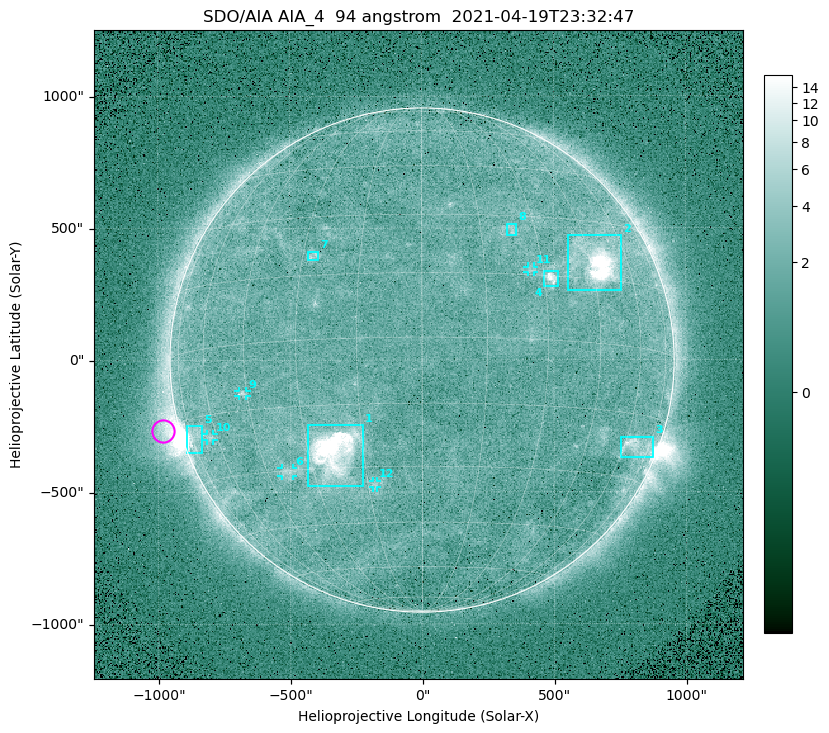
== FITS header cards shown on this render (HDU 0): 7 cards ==
TELESCOP= 'SDO/AIA '
INSTRUME= 'AIA_4   '
WAVELNTH=                   94
WAVEUNIT= 'angstrom'
DATE-OBS= '2021-04-19T23:32:47.12'
CTYPE1  = 'HPLN-TAN'
CTYPE2  = 'HPLT-TAN'

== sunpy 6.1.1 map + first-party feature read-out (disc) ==
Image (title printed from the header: SDO/AIA AIA_4  94 angstrom  2021-04-19T23:32:47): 512 x 512 px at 4.8 arcsec/px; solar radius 955 arcsec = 199 px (full disc in frame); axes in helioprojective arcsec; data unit not stated in the header (colour bar unlabelled)
Orientation: roll -0.138 deg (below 1 deg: not rotated)
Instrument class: DISC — disc imager (sunpy class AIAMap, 94 A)
Bright regions (active regions / flare kernels): reference = the median radial profile (limb darkening/brightening removed); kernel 5 px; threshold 5 sigma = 2.48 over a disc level ~1.75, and >= 1.15x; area >= 9 px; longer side >= 5 px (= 24 arcsec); searched inside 0.97 R_sun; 12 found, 12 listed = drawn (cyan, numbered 1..; 5 of them under ~33 arcsec drawn as corner ticks so the feature stays visible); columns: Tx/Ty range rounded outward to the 10 arcsec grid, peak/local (2 s.f.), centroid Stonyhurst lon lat
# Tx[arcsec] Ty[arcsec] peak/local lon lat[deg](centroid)
1 -430..-220 -480..-240 166 -23 -26
2 550..760 260..470 34 +47 +19
3 750..880 -370..-290 4.6 +66 -22
4 460..520 280..340 7.5 +32 +14
5 -900..-830 -350..-250 6.1 -73 -19
6 -540..-490 -440..-410 3.1 -38 -30
7 -430..-390 380..410 3 -27 +20
8 320..360 470..520 3 +23 +26
9 -700..-660 -140..-110 3.4 -46 -11
10 -820..-790 -300..-280 2.8 -63 -20
11 400..430 330..360 2.6 +27 +16
12 -190..-170 -480..-450 2.7 -13 -34
Off-limb structures (1.02-1.3 R_sun): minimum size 50 px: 6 found; the strongest spans PA ~85..115 deg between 1.02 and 1.21 R_sun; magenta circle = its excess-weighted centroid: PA ~105 deg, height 1.06 R_sun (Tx ~-980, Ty ~-270 arcsec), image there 4.9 x the reference